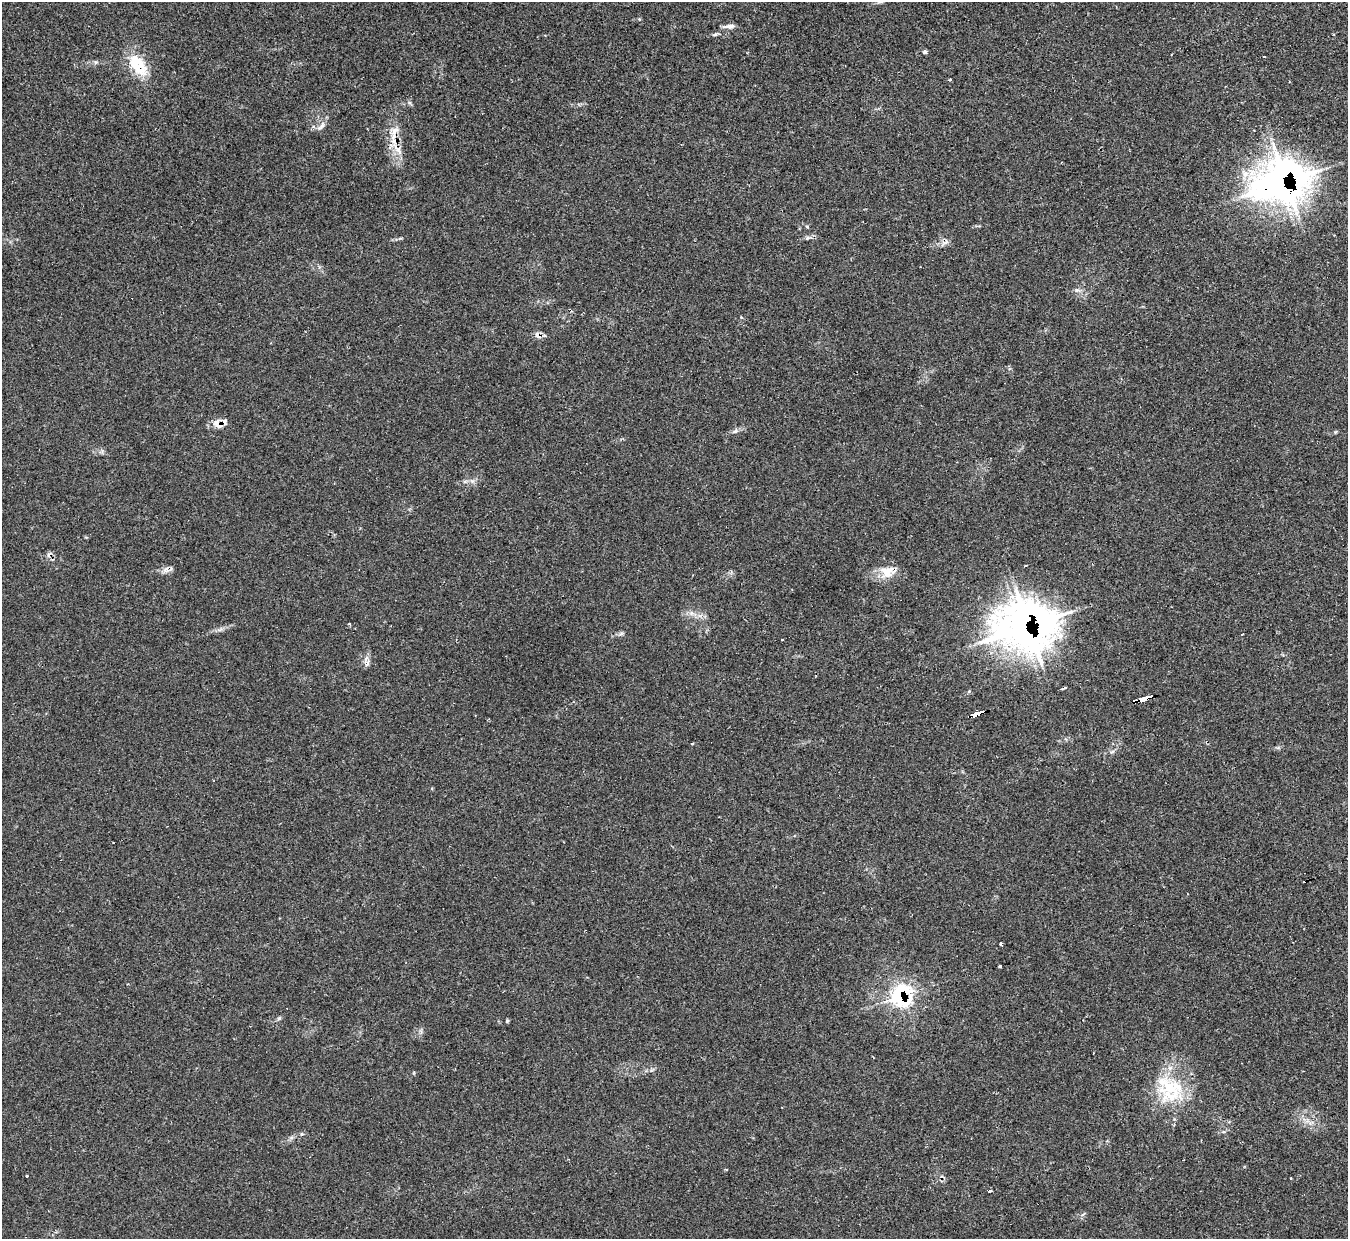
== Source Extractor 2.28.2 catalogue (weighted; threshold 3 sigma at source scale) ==
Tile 10 of 4 x 4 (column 2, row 3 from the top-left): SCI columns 1353-2698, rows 1387-2623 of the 5390 x 5374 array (HDU 1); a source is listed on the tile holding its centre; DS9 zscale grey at full resolution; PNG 1350 x 1241 px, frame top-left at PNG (2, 2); no overlay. Shown black and unused: <1% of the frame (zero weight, under 2 of 3 exposures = <1% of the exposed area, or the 3 px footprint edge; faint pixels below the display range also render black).
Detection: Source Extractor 2.28.2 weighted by HDU 2 'WHT'; one run over the whole footprint, this tile lists its part. Background 0.0355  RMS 0.0046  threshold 0.0208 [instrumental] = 3 sigma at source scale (4.5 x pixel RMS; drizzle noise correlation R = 1.50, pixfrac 1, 0.05/0.05 arcsec/px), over >= 5 px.
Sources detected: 48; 10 cosmic-ray / hot-pixel residue — not listed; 3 inside a brighter listed object's ellipse — not listed separately; the other 35 listed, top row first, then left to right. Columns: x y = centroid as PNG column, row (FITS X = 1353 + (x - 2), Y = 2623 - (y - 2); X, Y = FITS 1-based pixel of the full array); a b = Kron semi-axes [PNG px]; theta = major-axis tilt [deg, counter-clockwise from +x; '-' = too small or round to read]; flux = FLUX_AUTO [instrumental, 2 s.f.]
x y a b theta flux
729 26 15 5 4 2.1
925 52 5 4 - 0.98
96 62 6 5 - 0.79
135 62 31 19 -50 14
950 79 4 3 - 0.57
322 125 11 5 65 1.8
395 130 18 8 50 4
397 149 27 6 -53 5.1
1282 182 43 31 17 260
807 226 5 3 - 0.46
808 238 8 5 21 1.1
1077 290 7 5 -41 1.2
538 335 11 9 51 2.1
218 424 16 10 -31 4.3
735 431 8 5 20 1.3
1026 565 3 3 - 0.85
165 570 7 5 45 1.6
888 572 23 16 21 7.8
691 613 6 6 - 1.4
1026 626 40 32 4 340
1064 688 6 3 22 1.7
1144 700 11 3 17 96
976 714 7 4 25 78
969 717 10 4 20 7
1112 752 7 4 19 0.78
1001 944 4 3 - 0.66
1000 966 3 3 - 1.9
897 997 12 8 22 110
279 1018 6 4 45 0.76
507 1021 5 4 - 0.55
1172 1087 43 30 -21 29
302 1134 5 5 - 0.6
726 1170 4 3 - 0.46
27 1176 3 3 - 1.8
990 1190 3 3 - 4.4
Overlapping masked pixels (flux is a lower limit): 12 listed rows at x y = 135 62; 395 130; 397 149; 1282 182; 538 335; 218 424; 888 572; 1026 626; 1144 700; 976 714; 969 717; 897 997